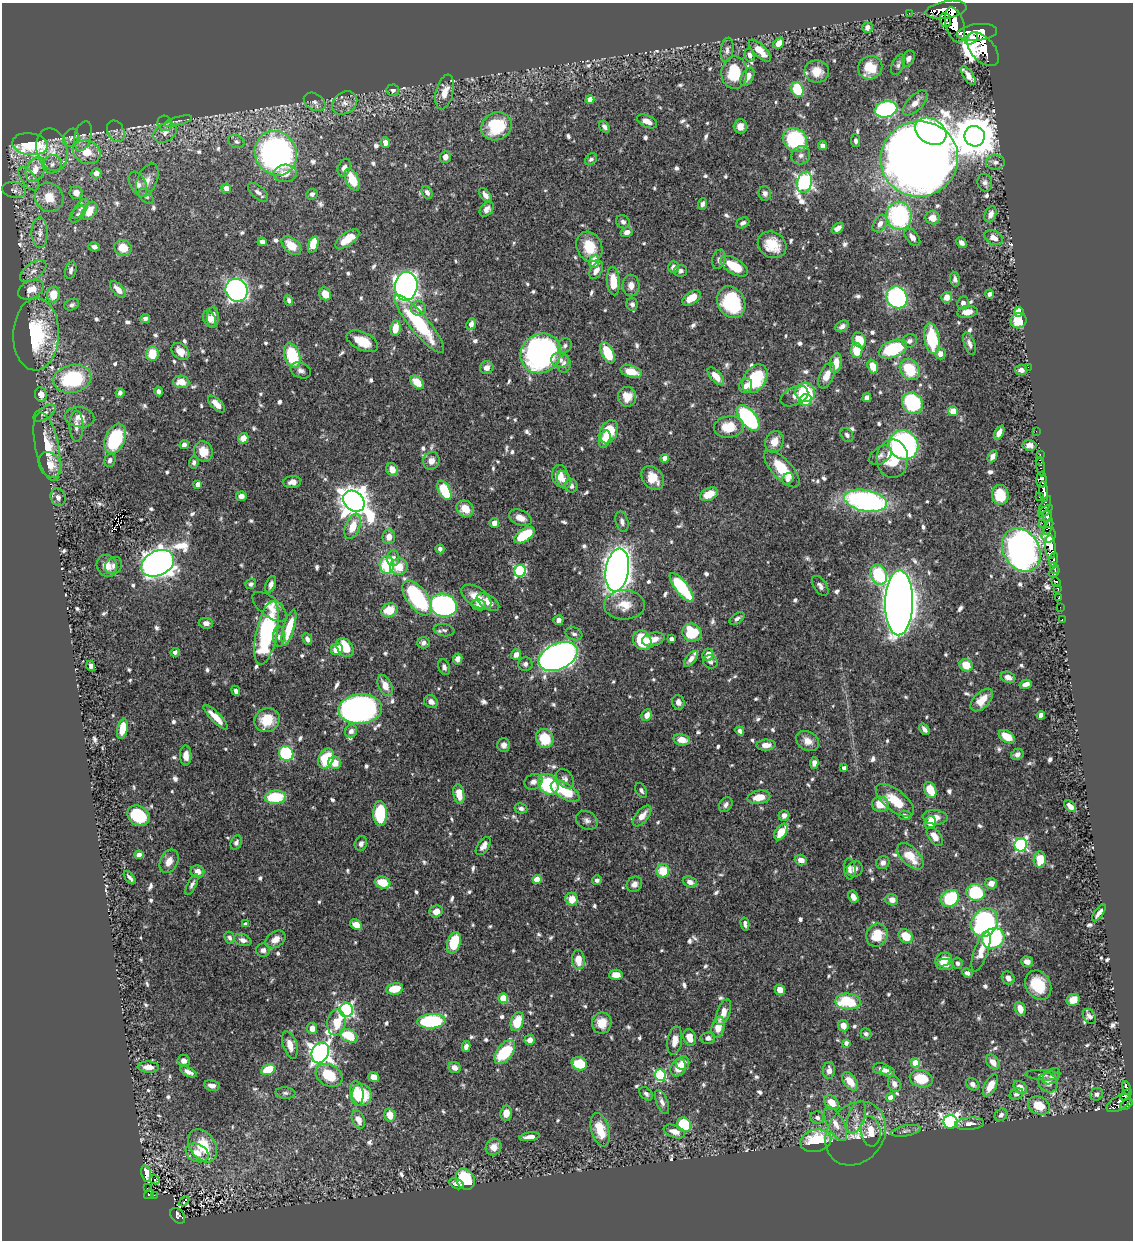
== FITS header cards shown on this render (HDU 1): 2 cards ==
NAXIS1  =                 1131
NAXIS2  =                 1238

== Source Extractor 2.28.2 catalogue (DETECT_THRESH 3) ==
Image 1131 x 1238 px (HDU 1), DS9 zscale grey, 1 PNG px = 1 image px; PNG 1135 x 1242 px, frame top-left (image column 1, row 1238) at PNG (2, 3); each listed source drawn as its Kron ellipse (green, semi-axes under 4 px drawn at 4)
Background 0.558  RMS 0.0088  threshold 0.0263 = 3 sigma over >= 5 px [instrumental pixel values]
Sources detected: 872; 1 with non-positive FLUX_AUTO (blend fragments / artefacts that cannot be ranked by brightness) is neither listed nor drawn; of the other 871, the 500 brightest by FLUX_AUTO listed and drawn (371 fainter detections omitted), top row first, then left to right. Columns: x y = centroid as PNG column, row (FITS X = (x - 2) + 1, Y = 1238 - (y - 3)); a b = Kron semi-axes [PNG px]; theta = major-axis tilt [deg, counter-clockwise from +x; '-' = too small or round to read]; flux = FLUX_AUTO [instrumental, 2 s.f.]
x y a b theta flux
946 10 20 8 10 1800
909 13 2 2 - 5.8
945 20 7 5 -76 230
955 25 18 9 -74 1300
867 27 5 5 - 3.9
977 32 20 8 6 2200
971 39 7 5 40 510
779 43 6 5 - 6.9
983 49 20 11 -49 1700
727 50 12 6 82 2.5
760 51 14 6 -44 10
749 55 7 4 -80 2.2
908 58 8 6 62 2.8
898 65 11 6 67 1.9
870 68 12 11 - 17
817 71 12 11 - 9
734 73 16 13 89 25
968 76 11 5 -56 4.6
747 77 10 6 62 6.9
797 89 8 6 -65 32
393 90 6 5 - 2.6
445 92 18 9 76 8
590 99 4 4 - 5.7
315 102 11 8 -30 2.7
345 103 14 10 34 5.4
915 103 16 7 46 6
886 109 11 8 13 82
178 121 14 4 15 2
647 121 11 6 -24 5.7
165 123 8 7 - 1.8
496 126 16 13 28 31
740 126 7 6 - 4.8
604 127 6 4 -54 2.5
116 131 11 8 -66 3
931 131 17 12 -30 170
165 132 13 9 30 5.2
83 136 15 8 76 3.7
975 136 10 10 - 2400
71 138 10 7 61 2.2
795 140 13 11 -40 50
856 141 6 4 -84 1.9
236 142 8 6 -22 2.1
385 143 5 4 - 4
30 144 18 11 -8 56
823 146 4 4 - 2.9
52 150 22 15 -77 13
87 152 14 11 -22 13
276 153 23 20 -60 220
801 155 10 9 - 3
445 157 6 5 - 4.4
591 159 7 5 38 1.9
919 159 39 37 12 1400
995 162 9 7 -3 2.6
52 164 10 9 - 3.6
344 168 9 6 67 3.2
35 170 13 9 66 9.3
96 173 5 5 - 5.1
285 173 12 9 4 7.2
29 179 14 6 -52 3.2
147 180 17 10 67 5.9
352 180 12 6 -64 16
805 182 10 7 75 180
985 183 9 7 -71 2.4
138 184 13 8 -63 5.1
226 188 5 4 - 5
14 190 12 8 -11 2.4
258 192 12 6 -41 2.9
427 192 7 5 -59 2.3
76 193 7 6 - 5.7
765 193 7 6 - 2.2
312 194 6 5 - 2.3
485 195 8 5 -51 3.3
146 196 9 5 -50 2
49 197 15 13 -50 12
702 204 6 4 67 1.9
80 209 12 5 52 2.6
487 209 8 6 47 3
89 211 10 6 60 12
78 214 10 6 48 2
991 214 8 5 68 4.2
899 216 14 12 -89 83
932 218 7 6 - 7.5
623 222 7 6 - 2
743 223 7 5 28 2.1
880 223 9 6 59 3.5
838 228 7 4 38 3
627 232 6 5 - 3.2
40 233 15 8 -89 4.6
912 237 10 6 -51 3.7
994 238 10 7 -26 4.4
347 239 14 6 36 14
262 242 5 4 - 2.3
961 243 6 5 - 3.1
313 244 9 5 73 18
772 245 15 12 -34 14
291 246 11 7 -40 10
94 247 5 4 - 2.4
589 247 15 12 -65 16
123 248 9 7 -25 10
719 259 10 6 77 2.2
594 262 6 5 - 14
734 266 15 7 -31 18
673 267 6 5 - 3.5
71 270 9 5 76 2.2
596 270 9 5 62 4.2
33 271 15 8 36 4
680 271 6 5 - 1.9
955 279 7 4 -82 2.1
613 281 14 6 -86 13
406 286 14 11 83 410
631 286 11 8 -88 4.4
118 289 10 5 -47 4.9
31 290 13 9 25 8
237 290 11 10 - 250
325 294 7 5 -52 7.8
990 294 4 4 - 2.1
53 295 8 6 76 14
897 297 11 10 - 110
947 297 5 5 - 5.4
692 298 10 6 34 10
289 300 5 4 - 1.8
731 302 17 13 -62 49
963 303 6 6 - 2.2
632 304 6 6 - 1.8
72 305 8 5 23 1.8
418 309 7 7 - 4.7
967 312 10 6 8 5
1019 312 5 4 - 24
213 317 10 6 -90 5.5
145 318 5 4 - 1.9
209 319 9 6 -64 3.7
1019 321 8 7 - 15
419 324 37 9 -50 51
471 324 6 4 64 3.5
842 326 7 5 35 2.8
395 328 7 5 81 10
36 334 36 23 88 54
932 339 15 7 -81 32
859 340 8 6 -63 13
362 341 17 9 -25 15
909 341 8 6 29 1.9
969 344 11 5 -71 2.5
565 346 8 6 50 1.9
893 349 15 8 20 43
857 351 7 5 -88 17
180 352 10 7 -40 6.7
541 353 21 19 38 210
607 353 11 6 -65 22
152 354 7 6 - 14
940 354 5 5 - 4.5
292 356 12 7 -70 35
560 360 9 7 -15 3.3
836 363 10 5 80 7.6
564 364 9 6 85 2.6
873 366 7 5 -71 8.8
1028 367 2 2 - 30
487 368 7 6 - 3.6
910 369 11 9 -54 23
301 370 11 7 -25 2.9
1021 370 6 5 - 4.1
631 372 11 6 -16 12
716 376 11 5 -48 7.1
827 376 13 7 68 6.8
72 379 19 14 11 53
755 379 16 10 56 35
181 382 8 6 -5 8.2
417 382 8 5 -47 10
746 386 8 6 71 3.2
159 391 5 4 - 2.1
805 392 10 9 - 40
120 393 5 4 - 2.2
41 394 7 6 - 5
794 396 15 9 26 3.8
627 397 10 9 - 8.1
867 398 4 4 - 4.2
806 400 6 6 - 23
913 403 11 10 - 55
216 404 11 5 -45 6.9
953 411 5 4 - 12
44 413 12 6 32 2.6
80 417 15 10 -8 6.7
748 418 15 8 -51 79
76 426 15 7 -90 4.1
729 427 15 11 9 14
1036 431 2 2 - 5.1
609 432 12 8 63 24
999 433 8 4 62 4
847 435 7 5 -56 1.9
243 438 5 5 - 7.4
115 439 16 10 68 43
605 439 9 5 71 4.8
774 442 11 9 66 6.4
184 445 5 4 - 2.5
904 445 15 14 - 160
1029 445 7 5 -3 2.8
47 447 35 12 -78 20
203 452 10 9 - 8.9
1040 454 3 2 - 10
880 455 12 8 34 2.9
992 456 6 4 61 3.4
665 458 4 4 - 5.3
892 459 19 15 90 24
110 460 6 5 - 2.2
1040 460 4 3 - 12
431 461 9 8 - 4.8
194 462 6 4 86 1.8
50 465 14 10 -56 7.8
1041 467 9 3 -82 21
782 469 23 10 -47 19
392 470 7 5 -62 6.3
560 476 11 8 -84 5.8
653 478 13 10 -53 10
788 479 6 5 - 2.6
564 480 9 6 -71 2.3
1042 480 8 5 -89 450
292 482 9 6 6 3.4
198 484 4 4 - 5.3
571 486 7 6 - 2.3
444 490 10 6 -61 33
1044 492 10 4 -83 380
709 494 9 6 26 11
1000 495 10 8 -84 17
241 496 5 4 - 3.9
58 497 9 7 -69 2.9
1039 497 2 2 - 6
354 501 12 9 -44 1100
866 501 22 10 -10 150
1045 505 10 4 61 61
465 509 9 7 -35 8
1045 511 8 3 38 54
1047 516 6 5 - 220
520 518 12 7 -22 5.6
622 522 10 6 -75 3
494 523 5 4 - 4.5
1042 523 2 2 - 18
353 526 13 7 69 11
1048 527 8 4 68 170
524 535 11 6 34 30
1049 535 8 7 - 260
389 537 7 6 - 5.2
1050 547 12 5 -86 640
440 549 4 4 - 2.2
1021 550 23 18 -59 680
393 558 8 6 86 2.9
1053 560 7 3 72 110
158 563 17 12 27 770
387 565 9 7 -86 31
107 566 11 10 - 7.3
113 566 9 8 - 2.7
399 567 9 8 - 10
1054 568 6 4 -77 240
617 570 21 11 82 670
520 571 6 5 - 68
1054 572 6 3 37 190
878 575 10 8 -65 38
1056 582 5 3 - 5.5
251 584 5 5 - 1.9
271 584 9 5 70 2.8
820 586 11 6 -54 2.5
681 587 17 6 -52 55
1058 588 3 3 - 38
476 597 17 9 -34 11
1059 597 4 3 - 21
417 598 20 10 -54 57
488 602 12 7 -32 5.5
899 603 32 14 89 1400
443 605 13 11 -18 140
479 605 7 5 -11 3
624 605 20 14 1 11
269 607 20 9 -38 7.5
1060 607 2 2 - 2.8
389 610 8 7 - 13
737 619 8 5 35 2.1
1062 619 2 2 - 3.2
558 620 5 5 - 2.9
206 623 7 5 -5 3.3
289 627 18 5 74 17
444 630 10 6 -9 1.8
267 633 32 10 78 84
692 633 10 9 - 32
574 634 9 6 -18 2
279 637 10 6 -89 2.4
307 639 6 4 -68 2.2
653 639 11 6 14 6.4
671 639 4 4 - 2.3
642 640 10 8 -53 30
423 643 6 5 - 2.1
345 648 10 7 -55 17
337 649 6 5 - 11
175 652 4 4 - 2.5
516 655 5 5 - 4.3
708 655 6 5 - 7.2
558 656 20 13 25 390
458 659 5 4 - 2.9
691 659 9 5 51 3.6
710 662 7 6 - 2.2
525 664 7 7 - 2.3
966 665 7 6 - 13
91 666 5 4 - 2.2
444 667 8 5 -66 2.1
1008 677 7 5 -21 3.9
1026 684 6 4 16 4.1
385 685 11 6 -62 6.1
236 691 5 4 - 1.9
982 700 14 7 45 10
431 702 7 6 - 3.7
678 702 7 6 - 2.8
360 709 22 14 3 240
647 715 6 5 - 5.1
1041 715 4 4 - 5.8
216 717 16 5 -45 8.1
267 720 13 12 - 19
122 729 10 5 78 11
924 729 6 4 -53 2.3
351 731 6 6 - 2.8
740 731 5 4 - 2.2
1007 737 9 5 -34 10
545 739 9 8 - 20
682 740 8 5 -10 7.8
808 741 12 9 -32 5.5
504 745 6 6 - 2.9
766 745 9 5 2 4.7
286 753 8 7 - 64
1017 754 6 5 - 2.3
186 755 10 5 -90 4.3
326 758 10 7 65 25
335 763 6 6 - 8.3
814 763 6 4 85 2.8
844 768 4 4 - 2.2
565 779 11 7 -53 2.7
533 782 9 7 27 3.3
548 784 11 9 -45 48
641 790 8 5 -60 1.8
930 790 8 6 -67 14
565 791 16 7 -31 21
459 794 10 5 -80 11
275 797 11 6 5 30
759 797 11 6 9 10
895 800 23 10 -38 15
880 804 8 7 - 10
726 805 8 6 56 2.4
1070 806 7 4 -42 4.5
521 808 6 5 - 2.2
380 813 12 7 -89 41
784 815 5 5 - 2.9
905 815 6 4 -8 1.9
138 816 12 9 -36 32
642 816 12 6 51 6.8
935 817 12 7 -3 5.5
587 820 11 8 -27 2.9
930 822 6 5 - 10
781 832 9 5 58 11
935 836 11 6 -54 6.5
236 843 7 5 66 2.1
361 844 7 6 - 2.5
1021 845 6 6 - 97
483 846 10 5 54 4
139 855 4 4 - 3.3
910 856 16 8 -45 15
1040 859 8 6 86 11
801 860 6 5 - 4.6
169 861 12 8 65 5.9
883 863 7 6 - 2.4
850 869 10 6 -85 2.5
855 869 8 7 - 2.5
663 871 6 6 - 15
197 872 7 6 - 5
130 878 8 3 -51 1.9
537 879 4 4 - 17
597 880 5 4 - 2.2
690 882 7 5 -21 3.2
383 883 8 6 -17 14
991 883 6 5 - 5.2
192 884 11 4 64 2
634 884 8 7 - 3.4
975 892 9 8 - 43
853 897 6 4 -64 3.1
950 898 9 8 - 38
572 899 6 6 - 11
892 900 6 5 - 3.9
436 911 7 6 - 6.3
1099 913 10 3 53 3.1
985 923 15 12 54 150
245 924 4 4 - 2.2
745 924 6 3 -78 2.1
356 925 6 5 - 6.7
877 935 12 10 61 15
906 936 8 6 -40 15
229 938 6 4 -63 1.8
993 938 11 10 - 72
275 939 11 7 35 5.6
243 940 9 5 -19 2.9
454 943 11 6 73 27
263 950 7 6 - 2.9
981 951 21 7 72 8
578 960 10 6 -86 9.3
943 960 8 6 28 8.9
1027 962 6 5 - 3.3
958 963 5 5 - 1.8
945 964 9 5 0 3.7
967 973 5 4 - 2.1
616 975 7 5 -1 6.1
1008 978 7 6 - 4
1038 985 15 12 -60 21
395 989 9 5 11 14
780 990 5 5 - 6.7
503 998 5 4 - 19
1073 1000 6 6 - 8.5
848 1001 13 8 -4 30
1020 1009 7 5 -69 6.5
346 1010 7 7 - 140
724 1012 13 6 70 6.2
1089 1016 8 5 -53 2.5
431 1021 14 7 4 55
517 1021 9 6 69 17
336 1022 13 9 83 13
602 1023 10 9 - 9.6
843 1026 6 5 - 6.5
718 1027 11 6 77 10
312 1029 5 5 - 5.4
866 1034 5 5 - 1.8
349 1036 9 6 -25 24
690 1038 8 6 -76 6.8
708 1038 7 5 3 2.7
530 1040 5 5 - 4.1
675 1041 14 7 80 6
846 1043 4 4 - 2.4
290 1045 14 7 -74 6.7
466 1047 5 4 - 2.8
505 1052 14 8 54 36
320 1053 11 8 67 430
184 1061 6 5 - 3.4
993 1062 8 5 -51 5.5
683 1063 7 6 - 5.1
915 1063 4 4 - 17
579 1064 8 6 -19 21
148 1067 11 5 -3 5
454 1068 6 5 - 4.1
678 1068 9 7 56 9.1
882 1069 9 5 -15 3.9
268 1070 7 5 23 22
829 1070 8 6 88 3.4
888 1071 7 5 -8 2.6
188 1072 9 4 -27 2.9
329 1075 14 10 -31 19
660 1075 6 5 - 69
1042 1075 17 5 -4 2.5
1051 1076 10 6 38 2.4
374 1077 5 5 - 5.3
921 1079 11 8 -16 18
850 1081 10 6 -54 9.8
1048 1083 10 9 - 4.3
894 1084 8 6 -67 3
972 1084 7 5 -46 2.8
212 1085 7 5 -12 4.3
990 1085 12 6 63 7.4
1020 1088 8 5 -44 6
1126 1088 7 3 -79 66
285 1093 10 5 -5 1.8
357 1093 12 6 -84 15
646 1094 8 5 -44 1.8
1016 1094 7 5 22 2.1
1096 1094 7 6 - 1.9
362 1095 11 9 -72 22
1126 1095 7 3 43 85
890 1097 4 4 - 5.3
662 1102 13 5 -69 2.8
832 1103 8 6 -43 9.1
1119 1103 13 7 30 220
1126 1105 7 4 41 180
1039 1106 11 8 -25 12
506 1113 7 5 83 5.3
390 1115 6 5 - 7.7
1001 1115 7 5 43 2.2
856 1117 17 8 70 4.9
817 1118 7 6 - 2.3
358 1120 9 6 -66 4.9
951 1122 7 6 - 220
836 1124 19 8 -62 7.3
970 1124 14 6 5 4.1
684 1125 7 7 - 35
600 1130 17 8 -75 15
871 1131 15 9 -82 11
906 1131 15 5 11 2.2
674 1132 11 6 -21 5.8
856 1134 34 28 51 24
529 1137 10 4 8 4.1
816 1141 16 11 13 33
203 1146 18 12 -57 22
494 1147 8 7 - 4.9
197 1153 12 8 -27 7
146 1173 8 5 -78 6.9
465 1179 11 9 -61 36
155 1180 5 3 - 2.7
456 1184 8 5 -26 3.3
147 1188 2 2 - 6
149 1194 5 3 - 30
154 1195 2 2 - 3.8
184 1201 6 3 45 4.4
178 1216 9 6 -48 74
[371 fainter detections neither listed nor drawn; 1 non-positive-flux detection neither listed nor drawn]